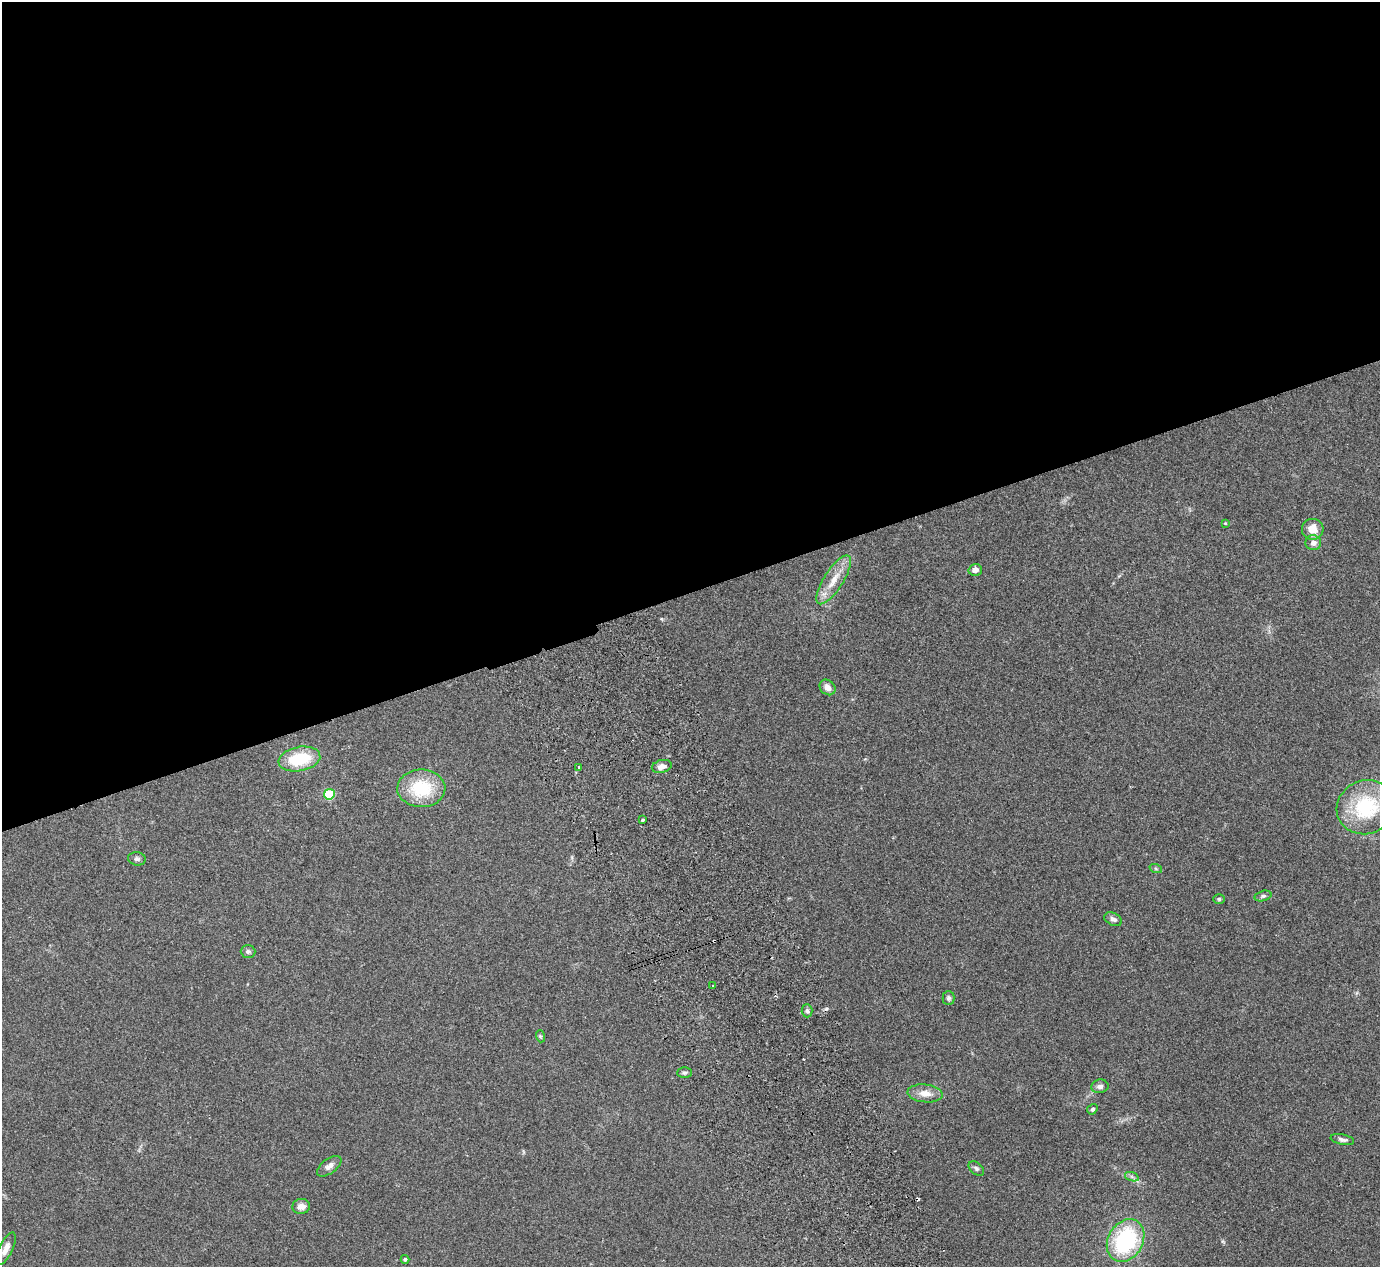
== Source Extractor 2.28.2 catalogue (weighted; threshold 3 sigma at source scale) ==
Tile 2 of 4 x 4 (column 2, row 1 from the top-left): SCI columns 1434-2811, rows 3979-5243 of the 5623 x 5551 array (HDU 1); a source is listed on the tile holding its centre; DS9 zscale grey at full resolution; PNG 1382 x 1269 px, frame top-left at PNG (2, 2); each listed source drawn as its Kron ellipse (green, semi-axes under 4 px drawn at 4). Shown black and unused: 47% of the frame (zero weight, under 2 of 3 exposures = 3% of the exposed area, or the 3 px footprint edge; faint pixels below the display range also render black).
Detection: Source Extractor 2.28.2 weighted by HDU 2 'WHT'; one run over the whole footprint, this tile lists its part. Background 0.215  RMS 0.011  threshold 0.0512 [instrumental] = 3 sigma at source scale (4.5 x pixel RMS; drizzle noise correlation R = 1.50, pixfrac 1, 0.05/0.05 arcsec/px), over >= 5 px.
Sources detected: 38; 3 cosmic-ray / hot-pixel residue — neither listed nor drawn; the other 35 listed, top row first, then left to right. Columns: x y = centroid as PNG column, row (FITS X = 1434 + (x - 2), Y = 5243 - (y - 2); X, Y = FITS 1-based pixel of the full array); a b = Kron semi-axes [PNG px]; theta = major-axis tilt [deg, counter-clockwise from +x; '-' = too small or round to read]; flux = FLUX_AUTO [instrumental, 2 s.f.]
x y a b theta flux
1225 523 4 3 - 0.91
1313 529 11 10 - 14
1313 543 8 7 - 6.5
975 570 6 6 - 6.1
834 580 28 9 57 20
827 687 9 7 -43 6.9
299 759 21 12 10 50
662 766 10 6 14 7.3
579 767 3 3 - 2.2
421 788 24 19 0 58
329 794 5 5 - 69
1366 807 30 26 23 79
642 820 3 3 - 3.1
137 859 9 6 -7 3.2
1156 869 6 4 -19 1.8
1263 896 8 5 15 2.6
1219 899 5 5 - 2
1113 919 9 6 -25 4
248 951 7 6 - 2.6
713 986 3 3 - 1.7
948 998 7 6 - 2.5
807 1011 6 5 - 2.6
540 1036 6 4 -72 1.6
684 1073 7 5 0 2.4
1100 1086 8 7 - 4.2
925 1093 17 9 -5 13
1092 1109 5 4 - 2.5
1342 1140 12 5 -11 3.6
329 1166 14 7 36 6.6
976 1168 9 6 -40 2.8
1132 1177 7 4 -19 2.5
301 1206 9 7 7 7.8
1126 1240 22 17 60 110
6 1249 18 7 64 9.2
405 1259 4 4 - 2.5